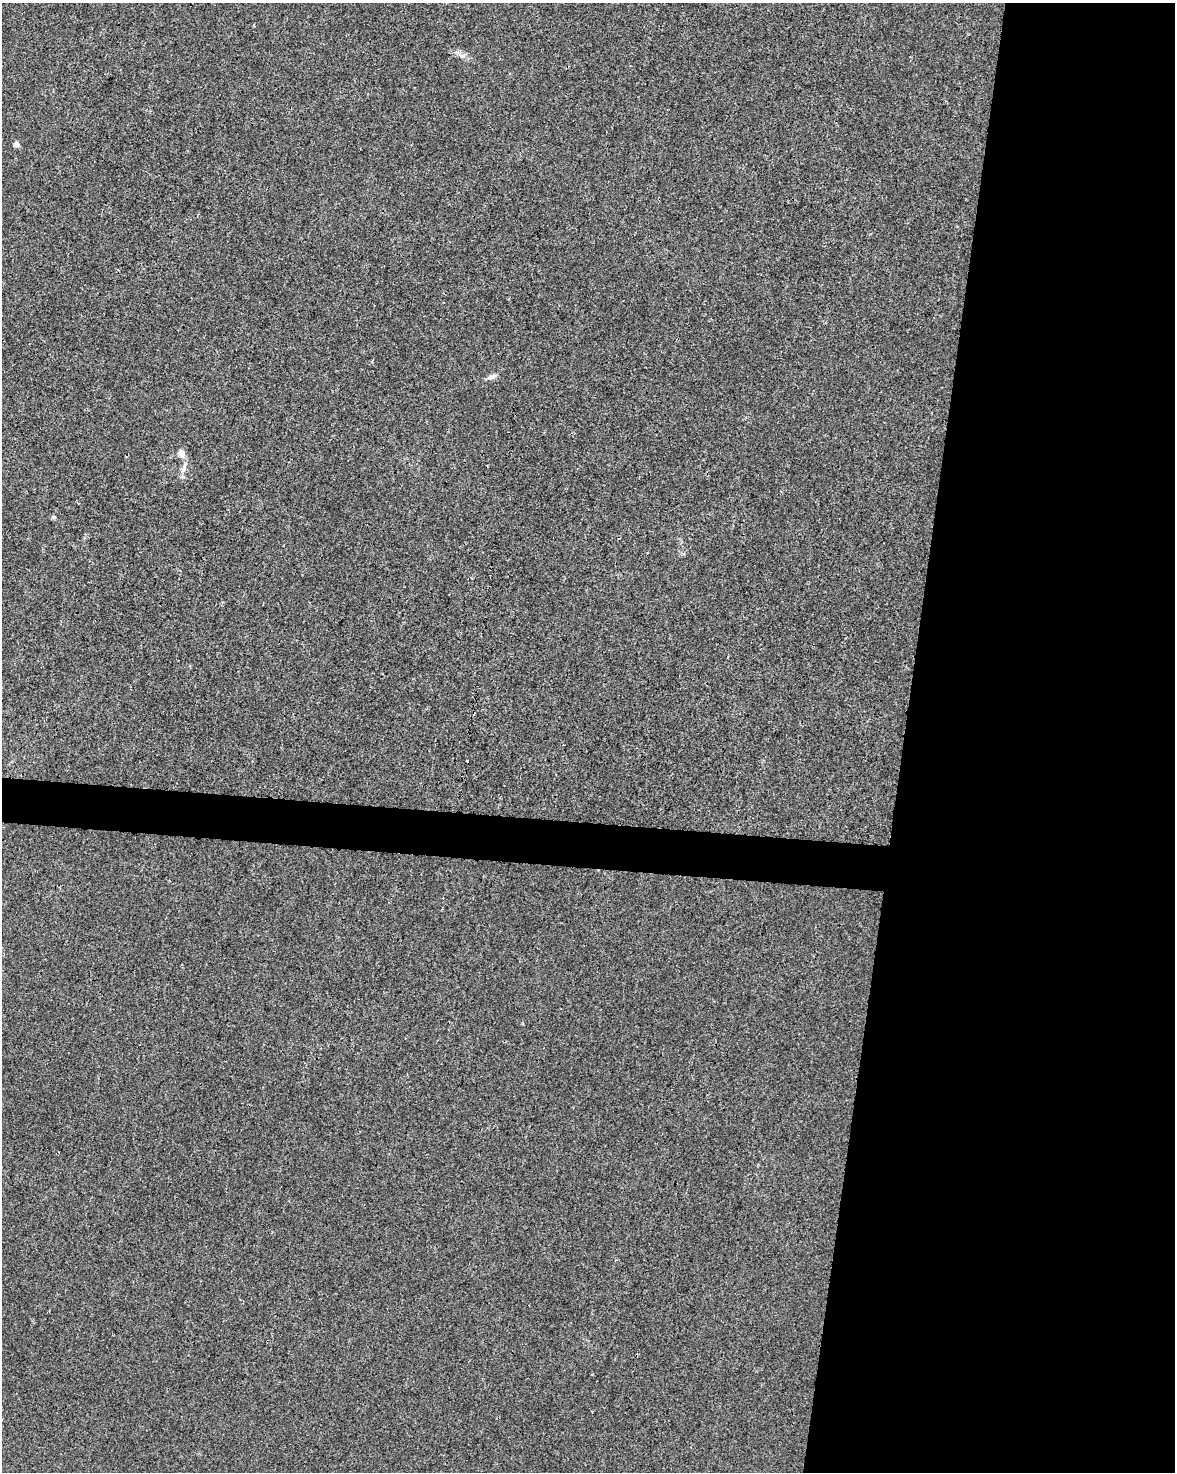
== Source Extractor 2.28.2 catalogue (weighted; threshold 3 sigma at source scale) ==
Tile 8 of 4 x 3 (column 4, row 2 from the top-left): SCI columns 3520-4692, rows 1699-3168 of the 4700 x 4923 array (HDU 1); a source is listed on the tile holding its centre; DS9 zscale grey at full resolution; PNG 1177 x 1474 px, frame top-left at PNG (2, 3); no overlay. Shown black and unused: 25% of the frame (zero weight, under 3 of 4 exposures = <1% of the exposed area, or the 3 px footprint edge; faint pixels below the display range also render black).
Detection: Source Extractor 2.28.2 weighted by HDU 2 'WHT'; one run over the whole footprint, this tile lists its part. Background 0.00168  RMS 0.0028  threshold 0.0124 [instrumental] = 3 sigma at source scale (4.5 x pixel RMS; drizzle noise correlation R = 1.50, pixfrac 1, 0.0396/0.0396 arcsec/px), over >= 5 px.
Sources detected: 5; all 5 listed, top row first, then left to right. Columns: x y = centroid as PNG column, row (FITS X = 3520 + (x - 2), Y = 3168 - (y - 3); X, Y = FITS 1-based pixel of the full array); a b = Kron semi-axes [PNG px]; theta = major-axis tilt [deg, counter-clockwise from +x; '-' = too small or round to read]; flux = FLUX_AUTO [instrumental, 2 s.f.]
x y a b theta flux
16 144 4 4 - 2.1
491 377 12 6 23 1.1
181 453 11 8 -72 1.5
184 468 21 4 74 1.3
467 761 3 3 - 1